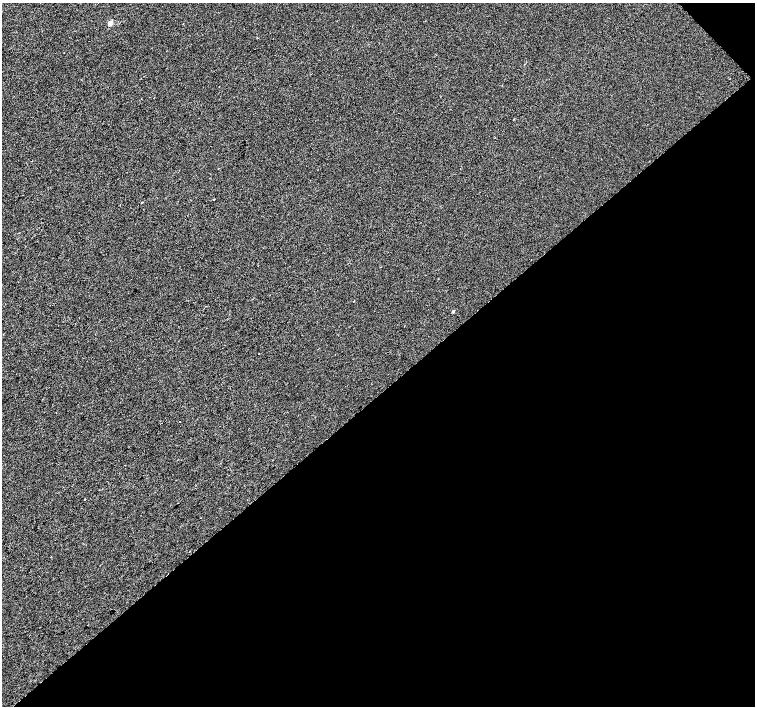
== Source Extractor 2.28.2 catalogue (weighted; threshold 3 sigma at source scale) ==
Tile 12 of 4 x 4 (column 4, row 3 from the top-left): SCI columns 4521-6025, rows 1625-3032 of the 6025 x 5999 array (HDU 1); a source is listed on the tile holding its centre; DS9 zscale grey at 2 x 2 block average (1 PNG px = mean of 2 x 2 image px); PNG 757 x 708 px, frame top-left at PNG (2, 3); no overlay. Shown black and unused: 45% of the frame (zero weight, under 2 of 3 exposures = <1% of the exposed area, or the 3 px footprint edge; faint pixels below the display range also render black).
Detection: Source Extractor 2.28.2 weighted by HDU 2 'WHT'; one run over the whole footprint, this tile lists its part. Background 9.28e-04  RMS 0.0056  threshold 0.0254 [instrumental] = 3 sigma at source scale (4.5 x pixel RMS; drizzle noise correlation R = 1.50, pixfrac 1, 0.0396/0.0396 arcsec/px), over >= 5 px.
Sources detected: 8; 1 cosmic-ray / hot-pixel residue — not listed; the other 7 listed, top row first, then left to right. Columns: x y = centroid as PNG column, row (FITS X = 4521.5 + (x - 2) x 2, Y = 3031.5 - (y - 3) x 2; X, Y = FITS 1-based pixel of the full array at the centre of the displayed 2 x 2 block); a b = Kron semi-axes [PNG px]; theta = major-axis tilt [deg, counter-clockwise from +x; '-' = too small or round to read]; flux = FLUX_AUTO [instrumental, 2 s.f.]
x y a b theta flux
110 23 3 2 - 20
214 199 2 2 - 1.8
142 202 3 2 - 0.82
354 301 2 2 - 1.2
453 311 3 2 - 1.9
125 465 2 2 - 0.45
85 499 2 2 - 2.2